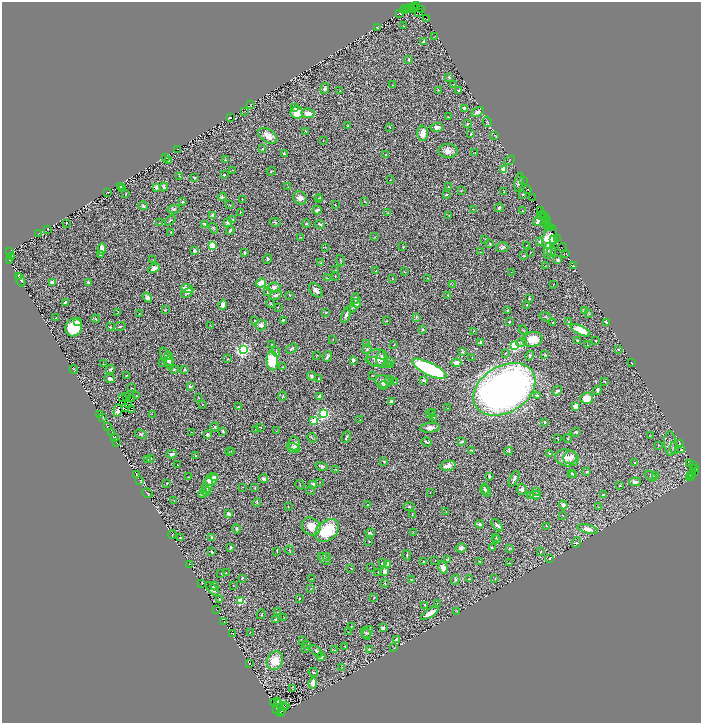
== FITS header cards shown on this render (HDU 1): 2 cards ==
NAXIS1  =                 1397
NAXIS2  =                 1441

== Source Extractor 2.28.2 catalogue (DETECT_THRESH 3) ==
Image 1397 x 1441 px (HDU 1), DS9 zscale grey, zoomed out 1/2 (1 PNG px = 2 x 2 image px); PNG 703 x 725 px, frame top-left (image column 1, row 1441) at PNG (2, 2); each listed source drawn as its Kron ellipse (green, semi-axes under 4 px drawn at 4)
Background 1.24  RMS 0.026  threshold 0.0786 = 3 sigma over >= 5 px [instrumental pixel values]
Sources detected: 599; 68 cannot appear on this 1/2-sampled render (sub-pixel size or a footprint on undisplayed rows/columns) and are neither listed nor drawn; of the other 531, the 500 brightest by FLUX_AUTO listed and drawn (31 fainter detections omitted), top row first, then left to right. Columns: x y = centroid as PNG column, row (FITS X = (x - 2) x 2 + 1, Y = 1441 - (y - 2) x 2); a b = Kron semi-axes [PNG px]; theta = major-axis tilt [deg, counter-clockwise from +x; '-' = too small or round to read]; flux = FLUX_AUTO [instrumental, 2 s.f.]
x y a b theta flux
417 6 2 1 - 60
412 8 3 1 - 36
414 8 5 2 - 1200
407 9 3 2 - 110
410 9 4 1 - 130
421 9 2 2 - 40
405 10 4 1 - 63
400 13 3 1 - 1.5
419 13 2 1 - 150
427 18 2 1 - 18
403 26 2 1 - 1.9
377 28 3 1 - 2.3
435 36 3 1 - 2.9
423 41 3 2 - 13
409 60 3 2 - 6.6
449 77 3 2 - 7.6
454 84 3 2 - 2
392 85 3 2 - 2.8
325 89 6 3 74 16
438 90 3 2 - 2.2
459 90 2 2 - 4
340 91 3 1 - 1.8
251 105 2 1 - 1.9
295 108 2 2 - 11
465 108 3 2 - 35
244 112 3 1 - 1.7
477 112 7 4 27 22
297 113 6 6 - 74
308 113 6 5 - 50
230 117 3 2 - 24
448 117 2 2 - 3.3
487 122 5 3 - 6.1
467 124 3 2 - 4.5
348 126 3 2 - 5.3
390 127 2 2 - 2.4
437 127 6 3 4 22
306 131 4 2 - 4.2
423 133 7 5 -89 50
471 134 4 2 - 3.8
495 135 3 1 - 1.8
268 136 10 6 -34 54
323 140 2 1 - 1.5
178 149 2 1 - 1.8
263 149 4 3 - 4.6
448 151 9 7 -1 36
475 153 2 2 - 3.9
284 154 3 2 - 9
385 155 4 2 - 4.6
166 158 3 1 - 1.6
169 160 3 2 - 4.6
225 160 3 3 - 5.6
509 160 5 3 - 4.2
233 170 2 2 - 1.8
504 170 3 3 - 67
271 171 4 2 - 3.3
224 175 2 2 - 5.2
180 176 3 2 - 1.8
194 178 2 2 - 6.4
390 180 3 2 - 1.9
523 181 2 1 - 24
519 182 9 4 77 20
120 186 4 3 - 8.6
288 186 2 2 - 2.1
157 187 4 4 - 19
164 187 4 3 - 10
448 187 2 1 - 2.6
122 189 2 1 - 2
528 189 2 1 - 51
461 191 3 2 - 3.1
107 192 2 1 - 2.6
504 192 4 2 - 2.2
126 194 2 1 - 2.2
446 195 3 2 - 7.4
523 195 3 3 - 3.7
222 197 4 3 - 9.2
320 197 3 2 - 4.2
300 198 7 6 - 33
533 198 4 2 - 67
242 199 2 1 - 2.1
318 199 2 2 - 2.6
364 201 3 2 - 3.1
183 202 3 3 - 5.9
230 205 3 2 - 1.9
335 205 2 2 - 4.2
143 206 5 4 - 10
499 208 4 3 - 7.7
174 209 6 4 4 12
473 209 3 2 - 2
317 210 5 2 - 9.5
540 210 2 2 - 23
522 211 2 2 - 2.5
240 212 3 2 - 3.3
388 213 4 2 - 3.4
213 215 4 3 - 28
449 215 3 2 - 2.3
541 215 5 2 - 68
543 216 3 2 - 92
545 217 4 1 - 7.9
233 219 4 3 - 6.9
170 220 6 3 41 6
538 220 5 3 - 34
546 220 2 1 - 140
228 222 4 2 - 45
275 222 5 2 - 4.8
66 223 2 1 - 1.6
159 223 2 2 - 1.8
545 223 4 2 - 120
205 224 4 2 - 24
307 224 4 4 - 7.2
320 224 5 2 - 7.4
547 224 4 2 - 40
549 227 3 2 - 150
213 228 6 3 -55 6.3
551 228 2 1 - 67
48 229 2 1 - 2.2
230 230 4 2 - 12
171 233 2 2 - 5.1
38 234 2 1 - 1.5
301 237 2 2 - 2.1
375 237 3 2 - 3
550 237 12 7 72 70
557 238 2 1 - 23
485 239 2 2 - 2.8
553 240 4 2 - 7.7
540 242 3 3 - 7.2
490 244 2 2 - 4
526 245 2 1 - 1.6
212 246 3 3 - 230
325 247 3 2 - 1.7
403 247 2 2 - 2
502 247 6 5 - 14
563 248 4 1 - 64
102 249 6 4 -84 38
194 251 4 3 - 9
548 251 8 4 86 11
9 252 2 1 - 1.5
481 252 2 1 - 1.7
530 252 4 1 - 1.8
551 252 5 3 - 4.2
244 253 4 2 - 6.7
566 253 2 1 - 230
100 255 4 3 - 5.9
12 256 2 1 - 1.6
524 256 4 2 - 4
267 259 5 3 - 7.9
10 260 3 2 - 2.6
153 260 3 2 - 2
558 260 3 2 - 17
341 261 5 2 - 3.7
321 263 3 2 - 6.1
545 266 3 2 - 1.6
574 266 2 1 - 21
154 268 6 3 30 29
336 270 3 2 - 2.7
376 271 3 2 - 2
404 271 3 2 - 2.2
511 272 2 1 - 1.5
18 276 4 1 - 2.3
335 276 2 2 - 2.4
327 278 4 2 - 4.4
428 278 3 2 - 2.3
392 279 3 2 - 2.1
21 280 7 2 -73 8.7
88 282 2 2 - 36
52 283 3 3 - 26
261 283 5 3 - 59
553 284 2 1 - 2.8
452 285 3 2 - 3.7
274 288 6 5 - 27
187 289 6 3 -20 62
316 290 8 5 -49 28
267 292 2 2 - 3.4
187 293 6 4 23 8.1
275 295 6 3 25 15
290 295 2 2 - 4
448 296 4 2 - 5.1
147 298 5 4 - 16
355 299 5 3 - 8.3
530 299 2 2 - 6.9
65 302 3 2 - 4.9
356 303 4 2 - 26
271 304 4 2 - 3.7
223 305 5 4 - 29
527 305 2 2 - 5.1
278 307 3 2 - 1.8
352 308 4 2 - 4.2
165 310 3 2 - 2.7
507 310 2 2 - 4.4
585 311 4 4 - 28
118 312 3 1 - 2.6
326 313 2 2 - 3.7
139 314 2 2 - 3.4
589 314 3 3 - 3.4
346 315 8 2 68 14
416 317 3 2 - 4.9
546 317 6 2 -21 5.9
56 318 2 2 - 2.6
95 319 4 3 - 5
283 320 2 2 - 7.9
78 321 3 2 - 9
255 321 2 2 - 3.4
387 321 2 2 - 2.6
509 322 4 3 - 4.7
569 322 3 3 - 3.5
553 323 2 2 - 3.3
607 323 4 2 - 18
210 325 3 2 - 2.2
261 325 5 5 - 20
74 327 9 8 - 290
110 327 3 2 - 3.6
120 327 6 2 18 5.6
422 330 3 2 - 9.4
523 330 5 2 - 3.4
580 330 11 4 -26 130
474 331 3 2 - 2.6
533 339 10 7 12 94
333 340 2 1 - 1.8
578 341 3 2 - 6.4
596 341 2 2 - 3.6
481 342 3 2 - 13
521 342 5 3 - 5.9
272 344 2 2 - 2.4
366 344 3 3 - 3.2
394 345 2 1 - 3
588 345 3 2 - 3.5
514 346 3 3 - 1100
292 349 6 3 33 8.4
367 349 5 4 - 11
619 349 2 2 - 6.6
243 350 4 3 - 1600
276 352 5 3 - 5.8
462 352 3 3 - 9.2
505 353 2 2 - 2.8
169 355 3 2 - 2.1
317 355 3 1 - 1.6
545 355 3 3 - 4.8
327 356 5 3 - 11
530 356 5 4 - 10
472 357 2 1 - 2.1
377 358 10 9 - 49
381 358 8 4 84 24
167 359 12 5 -67 28
228 359 4 2 - 2.5
353 360 4 3 - 12
169 361 5 4 - 12
272 361 9 5 -86 210
391 361 3 2 - 6.3
162 362 3 2 - 5.7
379 362 15 4 -13 12
631 362 2 1 - 1.7
456 363 5 3 - 44
103 364 2 2 - 1.8
282 367 2 2 - 3.5
74 369 4 2 - 5
110 369 5 3 - 6.5
174 369 4 3 - 5.5
429 369 19 6 -26 750
185 370 4 3 - 4
126 375 3 2 - 2.6
373 375 2 1 - 2.4
311 376 4 3 - 12
110 379 5 4 - 16
318 379 3 3 - 4.5
389 379 3 3 - 4.1
424 380 3 2 - 19
383 381 8 6 -18 35
605 381 3 2 - 3.4
395 382 2 1 - 2.4
383 385 4 4 - 7.3
190 386 4 3 - 9.7
132 388 2 1 - 2
504 389 33 23 31 4000
597 390 4 3 - 18
557 391 5 4 - 13
126 396 2 1 - 9.3
137 396 2 2 - 5.3
283 396 4 4 - 6.3
320 396 2 2 - 32
537 396 3 2 - 11
123 397 2 1 - 4.8
199 398 3 2 - 2.2
587 398 6 5 - 88
132 399 2 1 - 2.6
391 401 3 2 - 15
128 404 2 1 - 2.5
202 404 2 1 - 1.9
576 406 4 4 - 60
238 407 3 2 - 7.4
126 408 3 1 - 2.2
447 408 2 1 - 1.7
131 409 2 1 - 2.7
118 410 6 3 72 4.4
432 413 2 2 - 2.3
100 414 3 1 - 2.2
152 414 3 1 - 1.4
323 414 3 3 - 1200
430 414 4 2 - 3.6
434 417 3 2 - 2.3
102 418 3 2 - 2.3
360 420 3 1 - 1.6
314 421 3 3 - 230
545 422 3 2 - 6.7
107 427 2 1 - 1.8
214 427 5 2 - 9
261 427 2 2 - 3.1
430 428 10 5 6 31
256 430 2 2 - 2.4
223 431 3 2 - 9
276 431 2 1 - 1.8
191 432 2 1 - 1.4
576 432 5 4 - 8
112 433 4 2 - 2.4
141 434 6 3 -30 9.1
207 435 2 2 - 27
650 436 3 2 - 2.9
346 437 6 3 66 8
114 438 3 1 - 2.4
312 438 5 2 - 4.8
558 439 3 3 - 2.7
568 439 4 2 - 3.4
462 441 3 2 - 8.8
116 442 2 1 - 2
426 442 5 2 - 8.3
679 443 3 2 - 2.3
294 444 7 5 -82 28
670 444 12 6 -87 24
658 445 2 2 - 2.4
293 448 6 5 - 15
674 448 6 3 -79 12
471 450 4 2 - 5.1
682 450 2 1 - 4
231 451 3 2 - 2.4
509 451 4 4 - 4.2
229 452 2 2 - 3.7
549 453 2 2 - 6.8
172 454 5 4 - 18
196 455 3 2 - 5.3
151 458 2 1 - 2.1
567 458 12 8 -11 39
570 458 7 6 - 45
148 459 3 2 - 4.9
384 461 3 2 - 5.2
634 463 2 2 - 2.6
690 463 2 1 - 2.1
177 465 2 1 - 2.4
693 465 3 2 - 56
322 466 6 3 -16 9.3
448 466 7 5 12 45
336 469 3 2 - 3.2
696 469 2 1 - 13
587 472 3 2 - 7.4
695 472 4 3 - 150
571 473 3 3 - 4.1
693 474 3 2 - 210
137 475 2 1 - 1.8
574 475 3 3 - 8.4
691 475 2 1 - 53
489 476 3 2 - 12
651 476 7 4 -38 7.1
655 476 3 3 - 8.1
189 477 4 2 - 4
215 477 3 3 - 19
692 477 2 2 - 100
689 478 3 2 - 160
211 479 7 5 45 46
263 479 4 4 - 14
514 479 8 3 64 17
140 480 3 1 - 2.5
320 482 2 1 - 2.1
635 482 6 4 -1 19
167 483 2 2 - 5.3
208 485 8 5 79 25
300 485 5 2 - 3.2
313 485 3 3 - 29
620 485 2 2 - 5
243 487 2 2 - 3
255 487 2 1 - 1.6
484 489 5 4 - 7.2
522 489 5 5 - 16
206 491 4 3 - 14
310 491 4 2 - 2.9
486 491 6 4 -66 10
430 492 3 2 - 3
537 492 3 2 - 2.4
147 493 5 2 - 3.2
203 494 4 2 - 6.8
531 495 4 2 - 3
536 495 5 3 - 30
603 495 3 2 - 12
174 500 2 1 - 1.4
257 502 4 2 - 3.9
368 505 3 2 - 4.4
563 505 4 4 - 20
288 506 2 2 - 5.8
409 507 6 3 -2 6.4
599 507 4 3 - 4.2
446 512 2 2 - 1.6
229 514 3 3 - 17
412 514 2 1 - 2.1
563 516 2 1 - 1.6
479 524 4 3 - 10
497 525 7 2 -48 12
547 526 2 1 - 1.4
311 527 10 8 -39 67
237 529 4 4 - 7.9
588 529 10 4 -14 47
327 531 13 9 43 200
413 532 3 2 - 2.2
370 533 5 3 - 7
172 535 4 2 - 2.3
180 537 3 2 - 1.8
212 537 4 3 - 11
496 538 3 2 - 2.5
497 540 4 3 - 7.1
369 541 2 2 - 2.8
576 543 5 3 - 4.5
231 547 3 3 - 9.2
492 547 3 2 - 3.4
461 548 6 4 12 21
510 549 4 2 - 3.4
290 550 5 3 - 3.2
277 551 2 1 - 2.8
212 552 3 2 - 6.6
541 552 3 1 - 2.5
407 555 5 2 - 7.6
327 556 3 3 - 4.6
324 559 7 4 -45 11
549 559 3 2 - 5.3
448 560 4 2 - 5.2
435 561 2 1 - 2
480 561 2 2 - 2.8
424 562 2 2 - 6
382 563 2 2 - 7.6
509 563 2 2 - 2.2
189 564 2 1 - 1.8
388 565 3 3 - 47
371 567 2 1 - 1.5
351 568 3 1 - 1.7
443 568 6 4 -83 28
378 572 2 1 - 2.3
384 572 3 2 - 37
226 573 2 2 - 2.2
221 574 3 2 - 4.8
242 578 3 2 - 6.5
311 579 4 2 - 3.2
469 579 2 2 - 3.2
495 579 3 2 - 3.7
411 580 3 2 - 9.1
455 580 5 4 - 8.4
202 583 4 1 - 2.3
385 583 4 3 - 5.1
233 585 2 1 - 1.8
215 586 4 3 - 8.5
311 588 2 2 - 3.3
212 589 8 3 -47 21
374 597 3 2 - 2.5
300 599 2 2 - 1.9
219 600 3 3 - 9.1
241 601 3 3 - 290
437 603 2 2 - 2.7
425 605 2 2 - 12
217 610 4 1 - 1.8
457 611 4 1 - 1.7
277 612 3 2 - 2.8
430 613 10 3 32 58
261 614 5 3 - 5.6
284 617 3 2 - 1.9
276 619 3 3 - 11
224 622 2 1 - 1.9
352 626 2 2 - 3
383 628 2 2 - 45
250 632 2 1 - 1.8
348 632 2 1 - 2.1
367 632 7 4 51 8.5
366 633 6 4 -65 5.6
232 634 2 1 - 1.4
396 640 2 2 - 63
303 641 4 3 - 2.9
307 645 3 3 - 2.7
345 646 3 2 - 3.2
305 648 3 2 - 2.4
394 648 3 2 - 1.6
369 649 3 3 - 5.3
335 650 3 2 - 2.4
316 651 7 4 -48 14
321 657 4 4 - 36
275 661 10 7 63 100
249 664 2 1 - 1.5
342 667 2 2 - 1.6
313 672 5 3 - 7.2
313 683 5 4 - 33
293 689 3 2 - 3.1
277 701 4 2 - 2.9
273 703 3 1 - 5.9
279 704 2 2 - 2.9
285 705 2 1 - 1.8
284 707 2 1 - 2.2
277 709 2 2 - 700
281 711 4 2 - 160
281 713 2 2 - 280
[31 fainter detections neither listed nor drawn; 68 sub-pixel or undisplayed-footprint detections neither listed nor drawn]